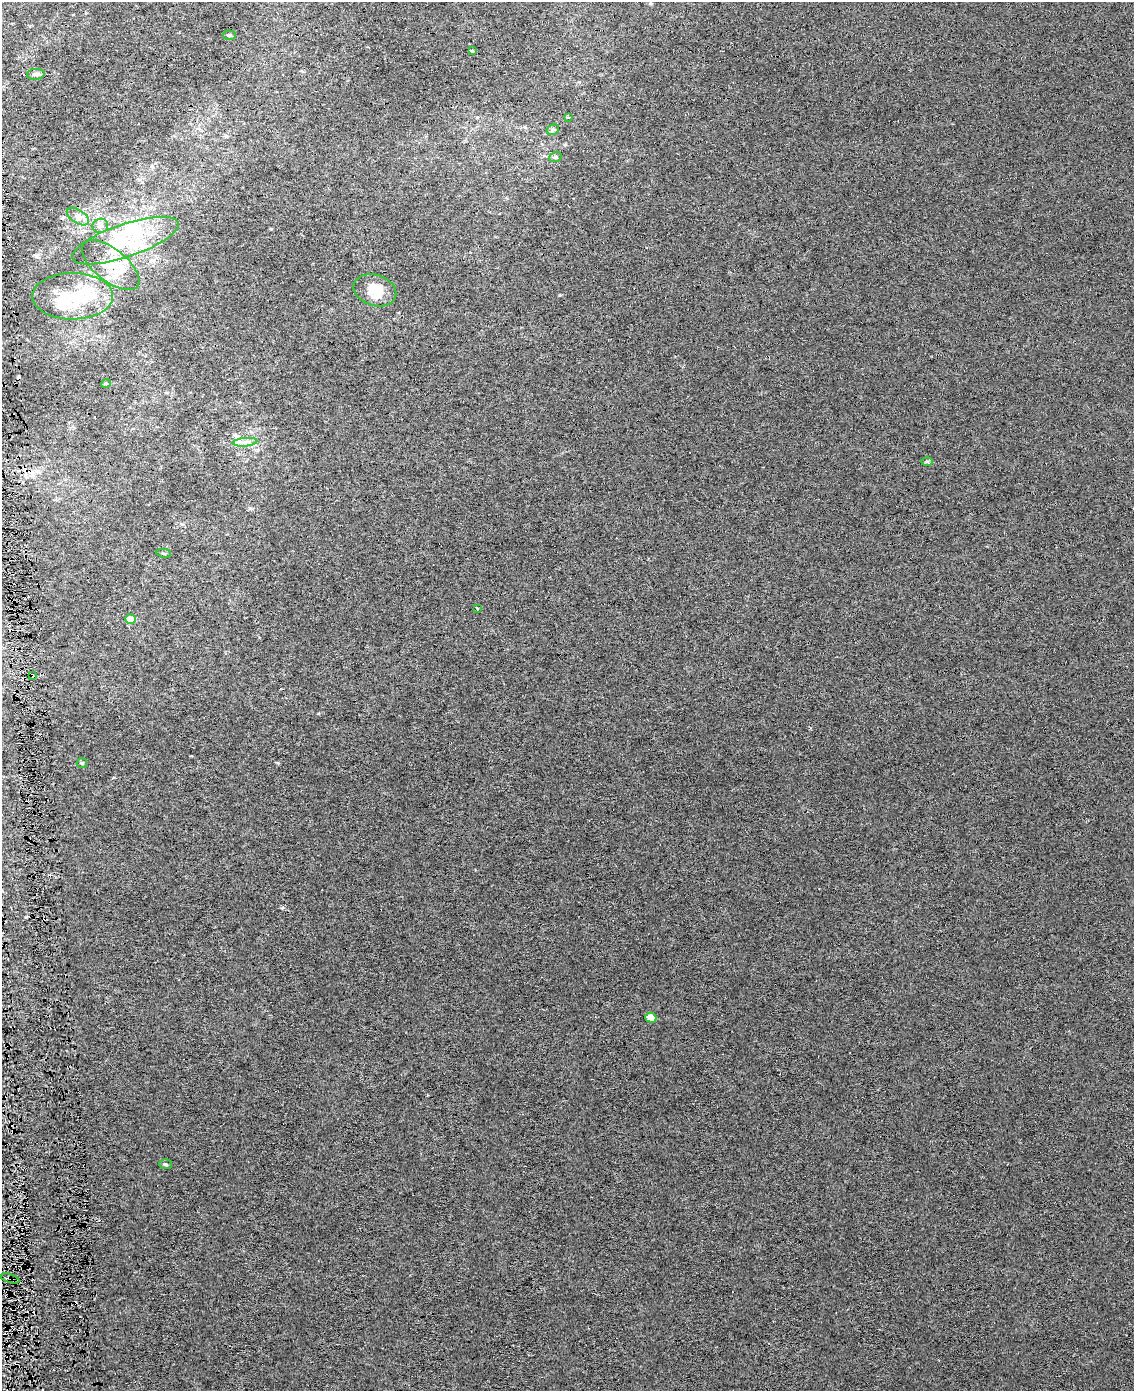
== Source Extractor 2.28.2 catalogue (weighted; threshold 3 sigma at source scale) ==
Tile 7 of 4 x 3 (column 3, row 2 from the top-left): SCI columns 2291-3422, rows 1433-2821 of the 4580 x 4213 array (HDU 1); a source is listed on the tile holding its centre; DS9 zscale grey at full resolution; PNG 1136 x 1393 px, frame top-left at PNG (2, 2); each listed source drawn as its Kron ellipse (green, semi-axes under 4 px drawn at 4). Shown black and unused: <1% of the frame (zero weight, under 4 of 8 exposures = <1% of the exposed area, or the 3 px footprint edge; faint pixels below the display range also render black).
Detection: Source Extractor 2.28.2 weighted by HDU 2 'WHT'; one run over the whole footprint, this tile lists its part. Background 6.73e-05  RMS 0.0013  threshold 0.00551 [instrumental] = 3 sigma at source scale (4.09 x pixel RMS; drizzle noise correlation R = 1.36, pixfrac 0.8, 0.0396/0.0396 arcsec/px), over >= 5 px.
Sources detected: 38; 6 inside a brighter object's white glare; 2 cosmic-ray / hot-pixel residue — neither listed nor drawn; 7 inside a brighter listed object's ellipse — not listed separately; the other 23 listed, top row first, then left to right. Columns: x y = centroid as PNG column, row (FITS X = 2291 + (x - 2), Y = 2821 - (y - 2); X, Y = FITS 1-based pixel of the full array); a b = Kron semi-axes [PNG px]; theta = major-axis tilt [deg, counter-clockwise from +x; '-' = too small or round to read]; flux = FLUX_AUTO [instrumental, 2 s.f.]
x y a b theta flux
229 35 6 4 -1 0.25
472 51 4 2 - 0.12
36 74 9 5 5 0.38
568 117 3 3 - 0.2
553 130 6 5 - 0.23
555 157 6 5 - 0.22
78 216 12 6 -33 0.66
100 226 8 7 - 0.46
125 241 56 16 19 6.3
111 265 34 16 -39 3.2
375 290 22 15 -18 2.2
73 296 40 23 0 6.2
106 383 5 3 - 0.11
245 442 12 3 5 0.45
927 462 6 4 0 0.17
164 553 7 3 -9 0.17
477 608 3 2 - 0.11
130 619 5 4 - 1.6
32 675 3 2 - 0.18
82 763 5 5 - 0.15
651 1018 6 5 - 1.1
166 1164 6 5 - 0.2
10 1278 10 2 -18 0.16
Overlapping masked pixels (flux is a lower limit): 2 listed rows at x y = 32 675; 10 1278
Unlisted compact peaks at least as high as the median listed source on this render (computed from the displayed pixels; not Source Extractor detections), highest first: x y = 559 295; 271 229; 281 908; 191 756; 114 777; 250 508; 579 82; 63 217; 182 524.